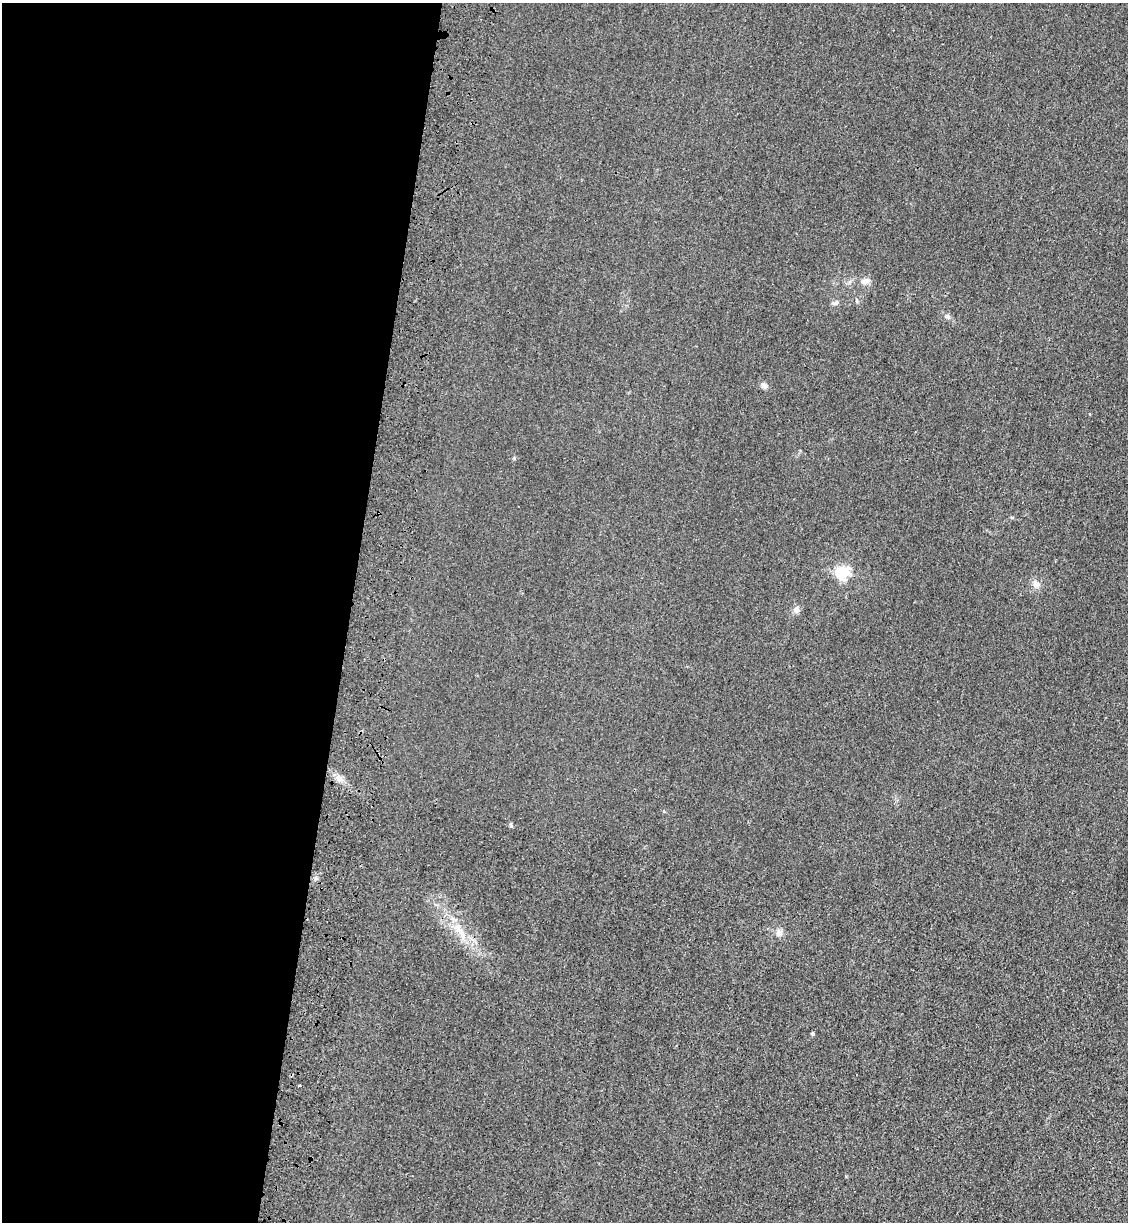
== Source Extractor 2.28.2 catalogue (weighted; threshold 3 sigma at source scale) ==
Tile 5 of 4 x 4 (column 1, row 2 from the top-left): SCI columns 234-1359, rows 2465-3684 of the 5085 x 4929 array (HDU 1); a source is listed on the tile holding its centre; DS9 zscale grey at full resolution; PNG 1130 x 1224 px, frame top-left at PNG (2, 3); no overlay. Shown black and unused: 31% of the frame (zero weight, under 3 of 4 exposures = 6% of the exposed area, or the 3 px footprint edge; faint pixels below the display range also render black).
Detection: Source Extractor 2.28.2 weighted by HDU 2 'WHT'; one run over the whole footprint, this tile lists its part. Background 0.0311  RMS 0.0056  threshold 0.0251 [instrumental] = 3 sigma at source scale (4.5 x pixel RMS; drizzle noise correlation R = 1.50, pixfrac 1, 0.05/0.05 arcsec/px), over >= 5 px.
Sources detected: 13; all 13 listed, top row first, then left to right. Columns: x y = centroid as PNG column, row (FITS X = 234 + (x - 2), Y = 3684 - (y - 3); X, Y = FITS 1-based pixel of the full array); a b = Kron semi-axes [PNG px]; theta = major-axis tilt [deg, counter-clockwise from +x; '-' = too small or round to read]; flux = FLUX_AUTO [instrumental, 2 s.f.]
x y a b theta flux
865 281 15 6 9 2.5
835 303 9 5 12 1.4
947 316 7 5 -16 1.3
764 385 10 7 -50 1.9
842 573 5 5 - 110
1036 584 11 8 -44 2.9
796 610 9 8 - 2.3
339 778 11 7 -28 3.1
511 825 6 4 -89 0.78
459 929 23 8 -64 8.3
779 932 10 8 -33 2.5
812 1034 4 4 - 1
299 1086 3 3 - 1.2
Unlisted compact peaks at least as high as the median listed source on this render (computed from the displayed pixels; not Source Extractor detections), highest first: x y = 514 458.